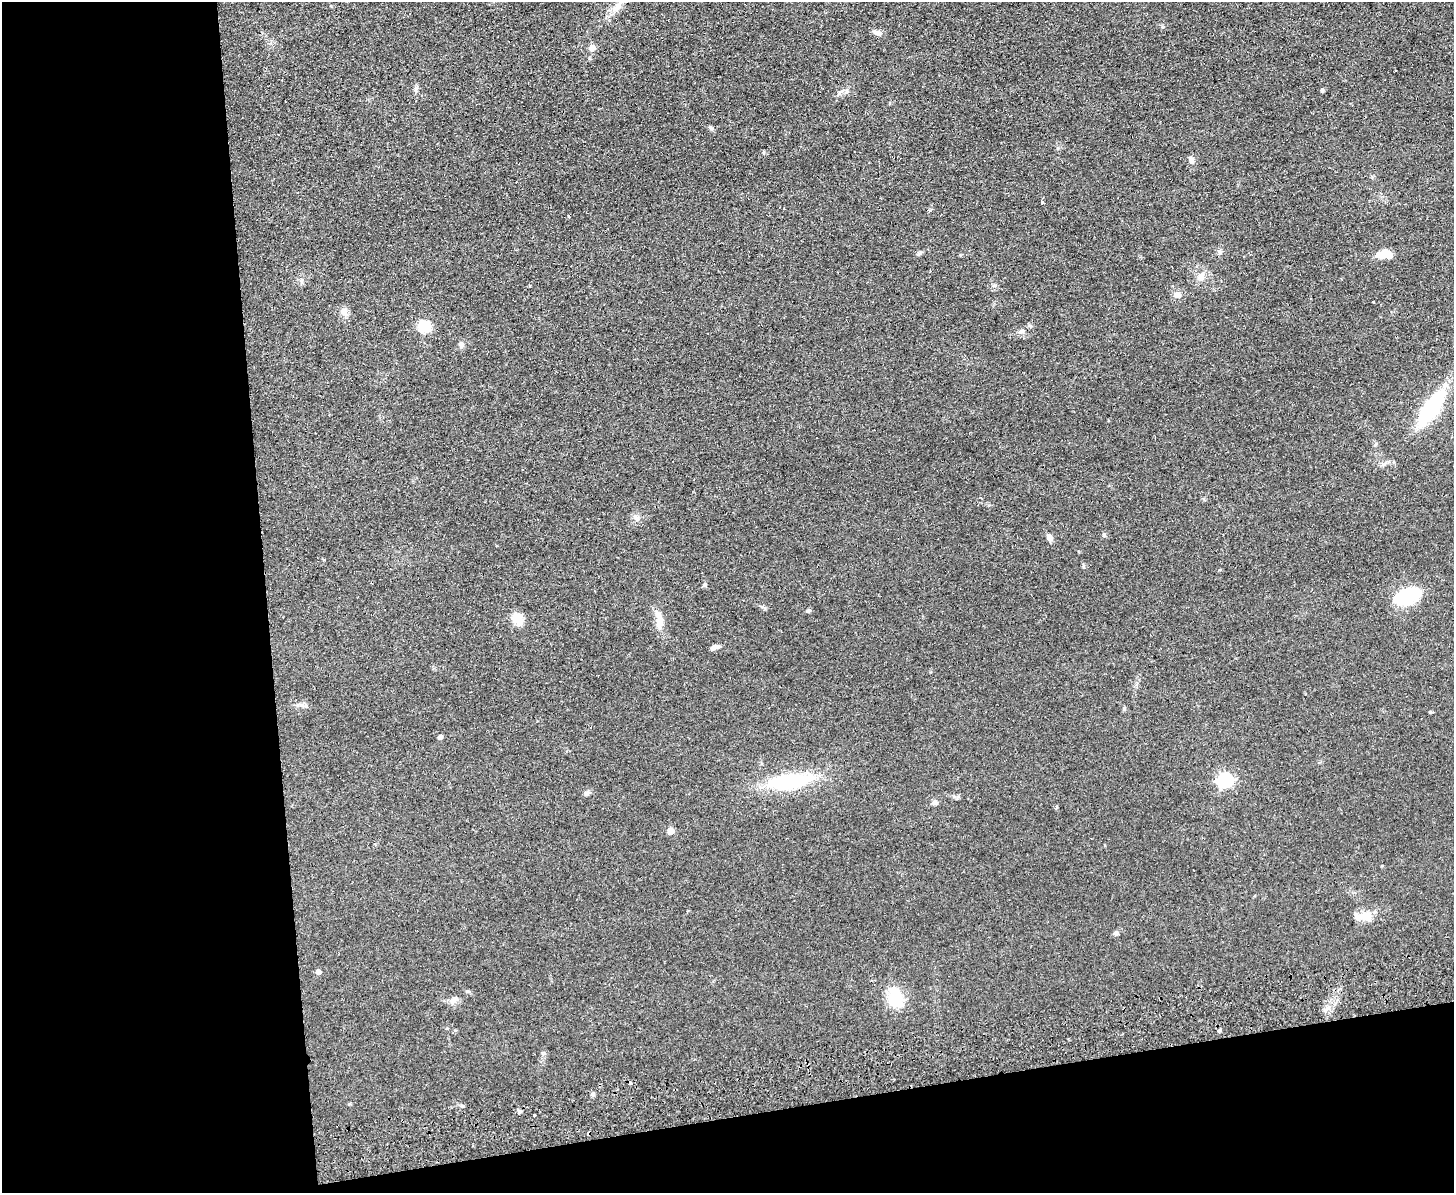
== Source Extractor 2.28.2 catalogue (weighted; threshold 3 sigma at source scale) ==
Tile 10 of 3 x 4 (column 1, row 4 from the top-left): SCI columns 259-1710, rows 57-1247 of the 4762 x 4877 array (HDU 1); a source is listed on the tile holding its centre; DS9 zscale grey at full resolution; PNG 1456 x 1195 px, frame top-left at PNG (2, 2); no overlay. Shown black and unused: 25% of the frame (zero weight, under 2 of 3 exposures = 3% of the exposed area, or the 3 px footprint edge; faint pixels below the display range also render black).
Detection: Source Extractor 2.28.2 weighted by HDU 2 'WHT'; one run over the whole footprint, this tile lists its part. Background 0.084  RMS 0.0092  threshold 0.0414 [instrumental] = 3 sigma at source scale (4.5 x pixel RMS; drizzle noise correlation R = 1.50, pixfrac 1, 0.05/0.05 arcsec/px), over >= 5 px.
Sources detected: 44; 1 inside a brighter object's white glare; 2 cosmic-ray / hot-pixel residue — not listed; the other 41 listed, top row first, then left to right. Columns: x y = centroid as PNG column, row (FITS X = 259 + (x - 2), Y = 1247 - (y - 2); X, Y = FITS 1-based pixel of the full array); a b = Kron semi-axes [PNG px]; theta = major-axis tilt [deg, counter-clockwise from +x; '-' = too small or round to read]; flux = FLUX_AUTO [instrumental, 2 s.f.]
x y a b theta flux
617 7 15 9 47 7.5
878 33 11 6 -14 3.8
592 48 5 5 - 7.9
415 88 9 4 89 1.9
1322 90 6 4 -89 1.1
839 93 7 4 54 1.8
1192 160 9 6 -77 3
1042 202 3 3 - 3.1
919 253 8 5 35 1.8
1387 255 10 7 -33 11
1201 277 10 9 - 5.2
1177 295 8 7 - 4
344 311 10 9 - 5
425 327 13 11 -14 18
461 345 9 6 -82 2.5
1431 408 30 12 57 97
636 518 7 6 - 2.5
1049 537 8 7 - 3.7
324 560 4 3 - 0.84
704 585 7 5 73 1.4
1407 596 29 15 20 39
808 611 5 4 - 2.1
518 619 15 11 -59 12
660 622 17 10 -90 8.9
715 647 11 5 18 3.5
302 705 7 4 -72 1.7
440 737 5 4 - 2.7
1225 780 7 6 - 160
789 782 51 16 7 70
586 793 8 6 26 2.2
934 802 8 6 36 2.3
670 831 5 5 - 13
1366 916 18 12 12 12
1116 933 6 5 - 2.2
318 972 5 5 - 3.5
895 998 25 18 -77 25
453 1000 12 7 46 3.8
1219 1030 4 3 - 2.6
592 1094 6 4 69 1.7
519 1112 5 5 - 1.5
534 1115 3 3 - 1.4
Unlisted compact peaks at least as high as the median listed source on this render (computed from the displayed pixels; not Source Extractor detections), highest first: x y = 1430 712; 1104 535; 995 285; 764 152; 710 127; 1373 302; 1163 27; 568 216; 1219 251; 1083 567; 1020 332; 930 210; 1058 148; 1219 570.